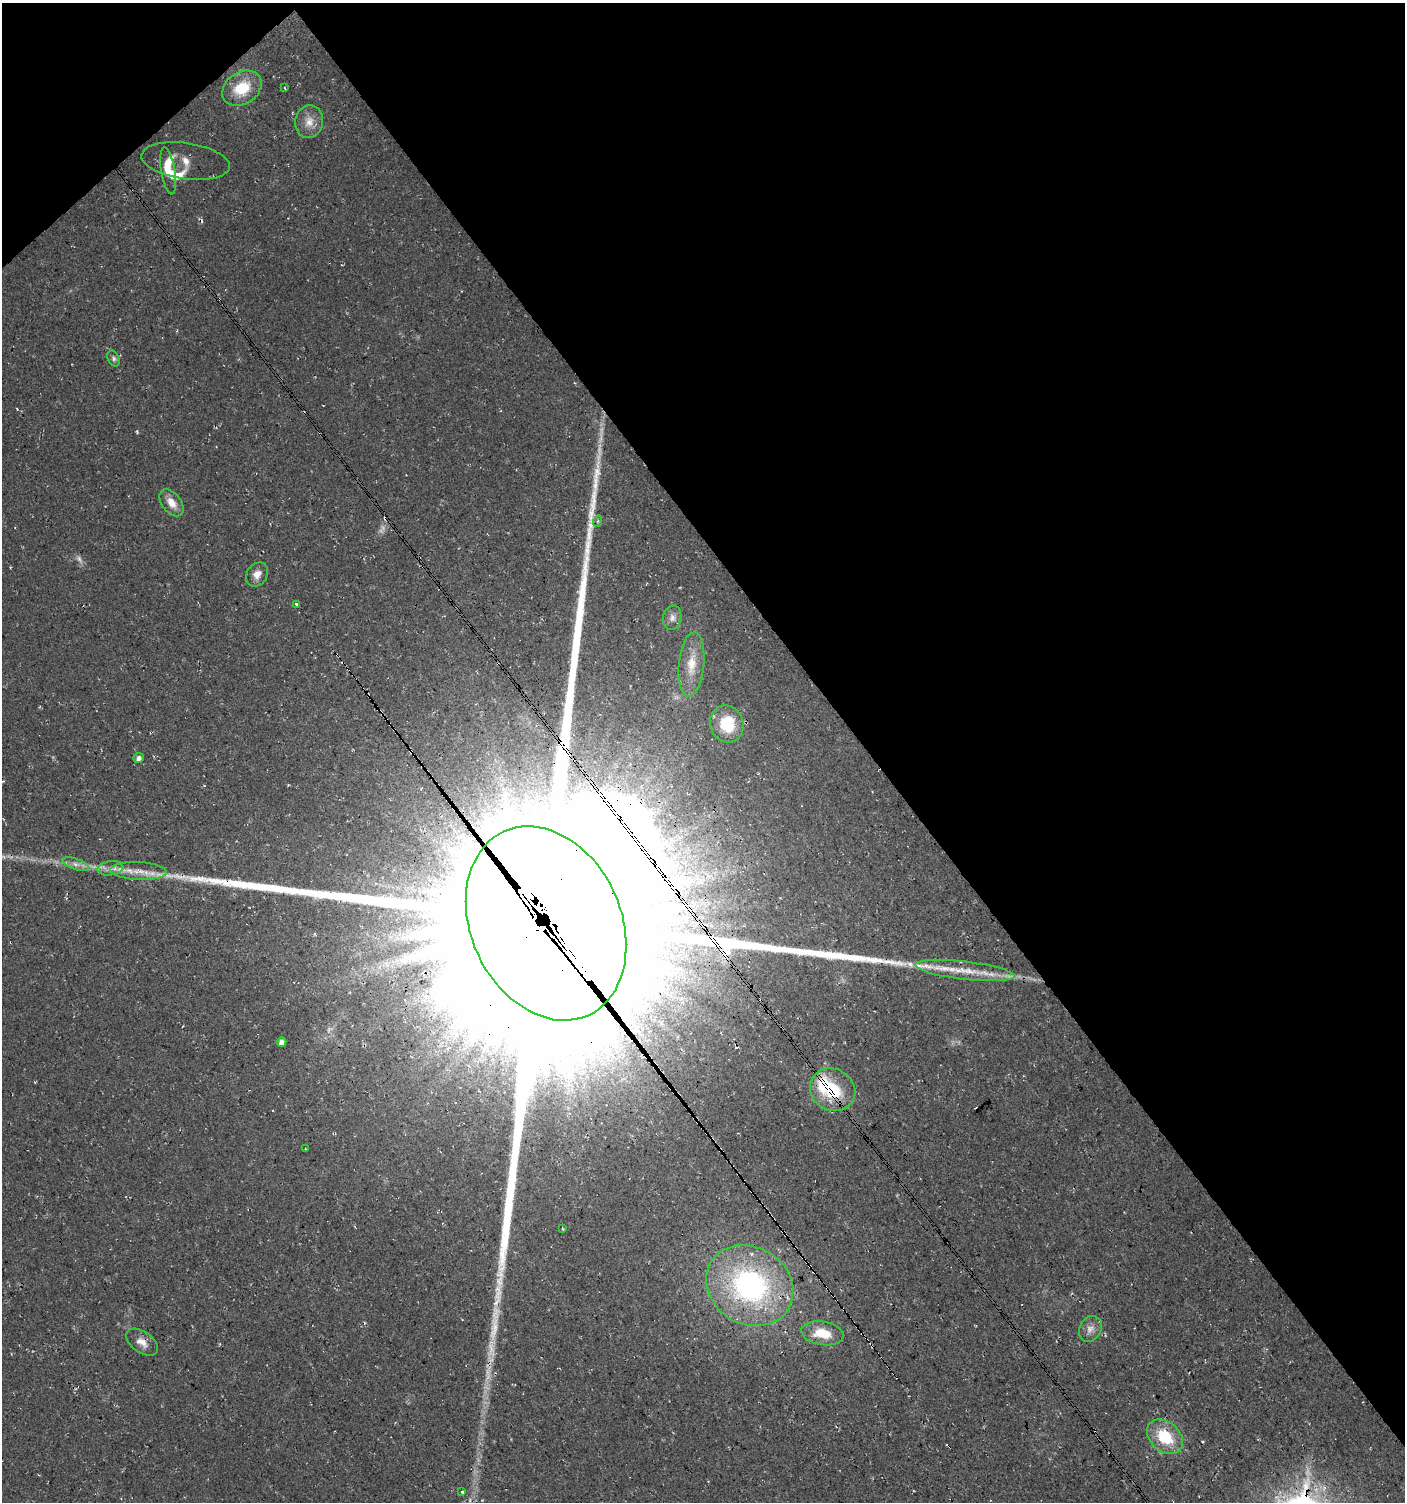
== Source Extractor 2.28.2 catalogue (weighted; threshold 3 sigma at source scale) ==
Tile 3 of 4 x 4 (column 3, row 1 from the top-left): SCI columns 2952-4354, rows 4508-6007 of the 5964 x 6007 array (HDU 1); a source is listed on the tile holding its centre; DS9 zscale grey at full resolution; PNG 1407 x 1504 px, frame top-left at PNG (2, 3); each listed source drawn as its Kron ellipse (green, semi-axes under 4 px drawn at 4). Shown black and unused: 40% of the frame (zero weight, under 3 of 4 exposures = <1% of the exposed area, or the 3 px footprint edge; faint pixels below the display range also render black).
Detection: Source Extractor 2.28.2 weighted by HDU 2 'WHT'; one run over the whole footprint, this tile lists its part. Background 0.018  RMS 0.0064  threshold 0.0288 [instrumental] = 3 sigma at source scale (4.5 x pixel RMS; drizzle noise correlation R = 1.50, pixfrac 1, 0.0396/0.0396 arcsec/px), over >= 5 px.
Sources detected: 42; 7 too faint to see at this stretch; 2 cosmic-ray / hot-pixel residue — neither listed nor drawn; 4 inside a brighter listed object's ellipse — not listed separately; the other 29 listed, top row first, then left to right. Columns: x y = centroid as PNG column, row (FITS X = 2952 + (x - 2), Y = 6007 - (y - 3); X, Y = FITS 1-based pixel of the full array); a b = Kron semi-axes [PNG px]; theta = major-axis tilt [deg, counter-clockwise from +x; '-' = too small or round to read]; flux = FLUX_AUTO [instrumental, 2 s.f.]
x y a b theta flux
242 88 21 16 34 21
285 88 3 2 - 0.59
309 122 17 13 78 8
186 161 45 18 -8 11
168 171 24 7 -81 13
114 359 8 5 -66 1.6
172 503 15 9 -52 7.2
598 521 6 3 71 0.7
257 574 13 10 55 5.3
297 604 4 3 - 9.8
672 618 12 9 80 3.8
691 664 32 12 85 15
727 724 19 16 -72 27
139 758 5 4 - 2.3
76 864 13 5 -19 3.6
111 868 13 7 8 4.3
139 871 28 9 -3 11
546 923 101 75 -65 220000
965 970 50 9 -7 20
282 1042 5 4 - 2.7
833 1090 23 20 -30 32
305 1149 3 2 - 0.49
563 1229 4 2 - 0.62
750 1286 45 38 -32 140
1090 1329 13 10 61 4.9
823 1333 21 11 -9 16
142 1342 18 10 -35 6.3
1165 1437 20 14 -41 26
462 1492 4 3 - 1
Overlapping masked pixels (flux is a lower limit): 3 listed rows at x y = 546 923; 833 1090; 142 1342